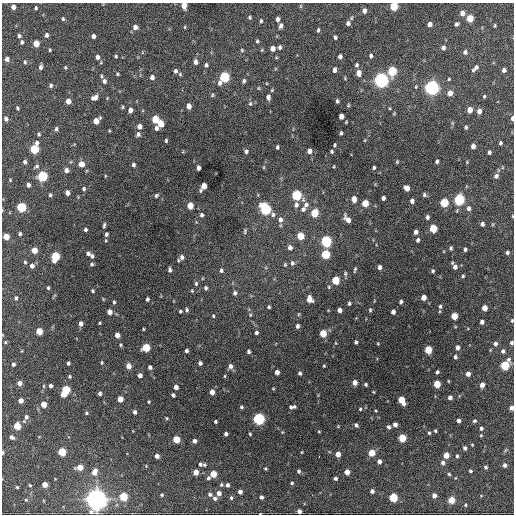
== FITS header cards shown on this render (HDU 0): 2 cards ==
NAXIS1  =                  512 / Axis length
NAXIS2  =                  512 / Axis length

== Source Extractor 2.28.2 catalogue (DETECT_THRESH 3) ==
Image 512 x 512 px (HDU 0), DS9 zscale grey, 1 PNG px = 1 image px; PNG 516 x 516 px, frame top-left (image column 1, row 512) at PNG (2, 3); no overlay
Background 1200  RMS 36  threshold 108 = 3 sigma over >= 5 px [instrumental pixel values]
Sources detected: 348; all 348 listed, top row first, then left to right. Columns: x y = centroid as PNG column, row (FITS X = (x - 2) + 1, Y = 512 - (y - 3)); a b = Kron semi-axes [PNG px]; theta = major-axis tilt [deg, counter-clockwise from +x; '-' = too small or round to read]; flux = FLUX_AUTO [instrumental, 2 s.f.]
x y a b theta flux
184 5 5 4 - 2.4e+04
301 6 6 3 72 2.4e+03
394 6 5 5 - 7.8e+04
13 7 4 4 - 9.7e+03
36 8 4 3 - 3.2e+03
364 11 5 4 - 9.0e+03
462 13 5 5 - 1.3e+04
250 17 5 4 - 3.4e+03
470 18 5 5 - 4.6e+04
63 19 4 4 - 3.3e+03
277 19 5 4 - 7.4e+03
261 21 5 4 - 3.2e+03
348 23 6 5 - 7.1e+03
430 24 4 4 - 1.1e+04
457 24 5 4 - 4.8e+03
281 26 5 4 - 7.7e+03
495 26 4 3 - 2.5e+03
135 27 5 5 - 1.1e+04
185 27 4 3 - 2.1e+03
318 30 5 3 - 3.4e+03
46 35 5 4 - 6.6e+03
19 36 5 4 - 4.7e+03
93 36 4 3 - 7.2e+03
335 37 4 3 - 4.7e+03
257 41 4 3 - 3.2e+03
22 42 5 4 - 4.5e+03
36 43 5 4 - 3.1e+04
280 47 5 4 - 5.5e+03
272 48 5 4 - 1.4e+04
443 48 5 5 - 6.0e+03
50 50 3 3 - 2.5e+03
242 50 5 4 - 2.8e+03
465 52 6 5 - 6.6e+03
116 56 4 4 - 2.7e+03
340 56 4 4 - 7.3e+03
371 56 4 3 - 4.4e+03
97 57 6 5 - 8.9e+03
7 59 5 5 - 8.6e+03
25 62 6 4 -89 3.9e+03
195 62 5 4 - 9.5e+03
206 65 5 4 - 4.9e+03
357 65 5 4 - 4.3e+03
41 67 6 4 80 6.6e+03
65 67 5 4 - 2.7e+03
475 68 10 4 47 7.9e+03
334 70 6 4 86 6.5e+03
504 70 4 4 - 7.5e+03
175 71 6 5 - 6.3e+03
392 71 6 5 - 1.2e+05
359 73 6 5 - 1.5e+04
117 74 4 3 - 2.7e+03
101 76 5 3 - 3.1e+03
152 77 5 4 - 8.5e+03
224 77 7 5 60 1.9e+05
449 79 4 3 - 2.4e+03
381 80 6 6 - 8.0e+05
104 81 6 5 - 5.7e+03
244 81 5 4 - 4.4e+03
51 85 5 4 - 5.0e+03
258 88 5 3 - 2.3e+03
432 88 6 6 - 7.8e+05
450 93 6 6 - 1.6e+04
212 95 5 4 - 2.9e+03
484 96 4 3 - 2.6e+03
95 97 8 5 27 1.2e+04
268 97 6 4 -79 7.7e+03
68 101 5 4 - 1.6e+04
337 101 4 3 - 4.2e+03
250 104 6 5 - 4.2e+03
189 106 5 4 - 1.1e+04
122 107 4 4 - 2.9e+03
17 108 5 3 - 3.4e+03
130 110 5 4 - 1.0e+04
470 110 5 4 - 2.1e+04
479 111 5 4 - 1.2e+04
394 113 5 4 - 2.2e+03
341 116 5 4 - 1.5e+04
512 118 5 3 - 6.9e+03
6 119 5 4 - 7.1e+03
155 119 5 5 - 5.2e+04
96 121 6 5 - 2.3e+04
161 123 5 5 - 3.4e+04
452 123 6 4 -72 2.7e+03
140 126 5 4 - 1.0e+04
466 127 4 3 - 3.8e+03
156 128 5 4 - 6.6e+03
56 129 6 4 86 4.4e+03
341 133 4 3 - 3.7e+03
39 134 4 4 - 3.3e+03
138 134 5 5 - 6.6e+03
166 141 4 3 - 3.1e+03
37 143 6 5 - 6.4e+03
500 143 4 3 - 4.1e+03
334 145 4 3 - 2.8e+03
473 146 4 4 - 1.0e+04
277 147 4 3 - 3.8e+03
34 149 5 5 - 1.0e+05
246 151 5 5 - 4.9e+03
309 151 5 5 - 1.1e+04
332 151 3 3 - 3.2e+03
489 152 4 3 - 5.1e+03
437 161 4 3 - 4.1e+03
25 162 5 4 - 5.9e+03
397 162 5 3 - 2.5e+03
81 164 6 6 - 1.8e+04
133 165 4 4 - 4.6e+03
36 166 7 4 29 4.2e+03
334 166 3 2 - 1.9e+03
264 167 5 3 - 2.1e+03
198 168 5 4 - 9.9e+03
374 168 4 3 - 3.6e+03
66 170 5 5 - 8.3e+03
42 176 6 5 - 1.7e+05
105 176 4 2 - 1.7e+03
496 176 6 6 - 7.9e+03
10 180 4 3 - 2.0e+03
28 185 4 4 - 7.2e+03
203 186 7 4 62 2.8e+04
407 188 5 4 - 1.8e+04
84 189 5 4 - 4.2e+03
67 193 5 4 - 1.0e+04
50 195 4 4 - 4.0e+03
156 195 6 4 50 3.5e+03
296 195 6 5 - 1.6e+05
424 195 5 5 - 4.5e+03
383 198 4 4 - 6.3e+03
354 199 6 4 -84 2.0e+04
459 199 6 5 - 2.4e+05
412 201 4 4 - 7.3e+03
365 203 5 5 - 3.8e+04
444 203 5 5 - 9.6e+04
296 205 7 6 - 8.6e+03
306 205 8 8 - 9.5e+03
190 206 5 4 - 3.2e+04
21 207 5 5 - 1.4e+05
469 208 6 5 - 7.5e+03
265 209 7 5 -66 2.3e+05
303 209 8 6 59 7.5e+03
314 213 6 5 - 6.5e+04
273 214 7 5 -81 5.8e+03
202 215 4 4 - 4.6e+03
512 216 4 3 - 1.6e+03
427 217 5 4 - 5.7e+03
347 219 8 4 -53 1.5e+04
280 220 8 6 -90 1.1e+04
482 224 4 4 - 5.9e+03
104 225 7 4 82 3.9e+03
433 228 5 5 - 6.7e+04
85 230 4 4 - 4.6e+03
245 231 8 4 78 3.7e+03
416 232 4 4 - 8.3e+03
20 234 4 3 - 4.6e+03
106 234 4 3 - 4.9e+03
300 236 5 5 - 4.3e+04
6 237 5 4 - 3.1e+04
106 240 4 3 - 2.0e+03
418 240 4 3 - 5.5e+03
326 241 6 5 - 2.4e+05
290 247 6 5 - 9.3e+03
451 248 4 3 - 3.7e+03
465 249 4 3 - 4.6e+03
34 250 5 4 - 2.9e+04
88 253 5 4 - 5.9e+03
507 253 4 4 - 4.7e+03
325 254 5 5 - 9.9e+04
55 256 6 5 - 1.0e+05
92 256 5 4 - 5.5e+03
182 257 7 6 - 9.1e+03
25 262 4 4 - 3.0e+03
292 263 6 5 - 4.9e+03
92 264 5 4 - 3.6e+03
285 265 5 4 - 2.7e+03
32 266 5 5 - 8.8e+03
380 267 4 4 - 7.5e+03
455 267 6 5 - 1.0e+04
355 269 6 3 79 3.3e+03
170 270 5 3 - 5.4e+03
221 270 6 5 - 5.0e+03
433 271 4 3 - 3.4e+03
345 274 6 5 - 3.9e+03
463 276 3 3 - 3.0e+03
335 280 5 5 - 7.2e+04
196 284 7 5 89 4.1e+03
48 288 4 3 - 3.2e+03
206 288 5 4 - 4.7e+03
93 291 4 3 - 3.4e+03
192 291 4 4 - 2.6e+03
235 293 6 5 - 5.7e+03
423 297 5 4 - 1.7e+04
16 298 5 4 - 4.8e+03
103 299 5 3 - 1.8e+03
147 299 4 3 - 5.2e+03
309 299 6 5 - 2.0e+04
114 302 4 4 - 3.4e+03
401 302 4 3 - 4.1e+03
349 303 4 4 - 3.7e+03
440 306 4 3 - 3.8e+03
269 307 4 4 - 3.2e+03
485 308 5 4 - 2.0e+04
187 310 5 5 - 4.6e+03
339 310 4 4 - 1.1e+04
370 310 5 4 - 3.1e+03
180 311 3 3 - 3.4e+03
109 312 5 4 - 1.7e+04
393 312 4 4 - 9.0e+03
299 314 5 3 - 2.3e+03
250 315 5 3 - 2.5e+03
213 316 5 4 - 2.8e+03
454 316 5 4 - 3.5e+04
512 321 4 3 - 2.5e+03
482 322 4 4 - 7.7e+03
100 323 3 3 - 2.2e+03
81 324 5 4 - 1.0e+04
297 326 5 4 - 6.2e+03
143 329 3 2 - 2.0e+03
39 331 5 4 - 4.9e+04
256 332 4 4 - 5.5e+03
323 333 5 5 - 4.7e+04
117 335 5 4 - 1.4e+04
5 342 5 4 - 2.6e+03
356 342 4 3 - 4.3e+03
512 343 4 4 - 4.7e+03
378 344 3 3 - 1.9e+03
495 344 5 5 - 7.2e+03
121 345 4 4 - 2.8e+03
146 347 5 5 - 7.8e+04
457 347 5 4 - 9.6e+03
428 350 5 5 - 5.9e+04
186 351 4 3 - 5.6e+03
248 351 4 4 - 4.5e+03
503 351 5 4 - 5.8e+03
455 357 4 4 - 4.6e+03
68 363 4 3 - 4.7e+03
102 363 5 4 - 2.9e+03
200 363 4 4 - 6.1e+03
13 364 4 3 - 5.4e+03
505 365 7 5 57 1.0e+05
128 366 5 5 - 1.7e+04
230 366 6 6 - 9.0e+03
324 366 3 2 - 2.2e+03
150 367 4 4 - 6.8e+03
277 372 4 4 - 1.1e+04
437 372 4 3 - 4.6e+03
300 373 5 4 - 4.4e+03
468 374 4 4 - 1.2e+04
140 375 4 4 - 9.9e+03
69 376 4 4 - 2.9e+03
225 376 4 3 - 2.0e+03
448 381 4 2 - 1.8e+03
355 382 5 4 - 1.3e+04
19 383 5 4 - 1.0e+04
437 384 5 4 - 5.0e+04
366 385 3 3 - 3.6e+03
482 385 5 4 - 1.4e+04
50 386 4 3 - 6.3e+03
176 387 4 4 - 1.1e+04
66 389 5 5 - 8.1e+04
273 389 4 3 - 1.9e+03
212 392 5 4 - 1.5e+04
100 393 4 4 - 4.9e+03
63 394 5 4 - 2.6e+04
173 395 4 3 - 5.7e+03
450 397 4 4 - 8.7e+03
120 399 5 4 - 2.4e+04
21 400 4 4 - 1.3e+04
402 400 7 4 -64 4.6e+04
149 402 4 3 - 2.3e+03
44 404 4 4 - 2.7e+04
294 406 5 5 - 3.4e+03
241 407 5 4 - 3.5e+03
291 407 4 4 - 3.7e+03
511 408 4 4 - 1.1e+04
360 409 4 4 - 2.7e+03
376 411 3 2 - 1.9e+03
135 412 5 4 - 6.1e+03
86 413 4 4 - 2.9e+03
26 417 7 5 69 7.8e+03
167 418 5 3 - 2.2e+03
259 419 5 5 - 3.3e+05
458 420 4 3 - 7.3e+03
474 421 5 4 - 3.6e+03
215 422 3 3 - 3.6e+03
395 424 4 4 - 1.0e+04
356 425 5 4 - 5.3e+03
17 426 5 5 - 4.6e+04
338 426 4 3 - 1.9e+03
389 427 5 4 - 4.8e+03
481 428 5 4 - 5.0e+03
435 431 3 3 - 2.9e+03
319 432 4 3 - 1.9e+03
429 433 4 4 - 3.0e+03
226 434 4 3 - 6.1e+03
250 434 4 3 - 2.5e+03
481 435 4 4 - 2.2e+03
12 437 5 4 - 6.6e+03
402 438 5 5 - 6.9e+04
176 439 5 5 - 5.0e+04
194 441 5 4 - 7.5e+03
472 445 3 3 - 1.8e+03
465 448 4 4 - 6.6e+03
3 452 4 2 - 3.8e+03
62 452 5 5 - 8.2e+04
302 452 4 3 - 1.8e+03
372 453 5 5 - 4.5e+04
338 454 4 4 - 1.7e+04
446 455 4 4 - 2.7e+04
157 456 4 4 - 1.1e+04
319 456 3 2 - 2.7e+03
457 456 4 3 - 3.6e+03
379 461 4 4 - 1.0e+04
443 463 5 5 - 6.1e+03
200 464 5 4 - 4.0e+03
204 465 6 5 - 3.7e+03
504 465 4 4 - 8.1e+03
80 467 5 4 - 2.8e+04
485 467 4 4 - 4.1e+03
265 468 4 3 - 2.4e+03
299 471 4 4 - 4.0e+03
470 471 3 3 - 3.3e+03
94 472 7 5 63 1.9e+04
196 472 5 4 - 2.1e+04
347 472 4 4 - 2.0e+04
213 474 5 5 - 3.9e+04
449 474 4 3 - 2.8e+03
208 478 5 4 - 4.5e+03
335 478 4 3 - 5.1e+03
292 483 3 3 - 2.8e+03
45 484 4 4 - 2.2e+04
30 485 4 3 - 2.5e+03
221 485 5 5 - 3.6e+03
227 485 4 4 - 6.1e+03
17 487 4 4 - 2.8e+03
372 491 4 4 - 7.8e+03
240 492 4 4 - 9.3e+03
219 493 5 5 - 1.2e+04
210 494 6 5 - 5.8e+03
162 495 5 4 - 3.3e+03
434 495 4 4 - 1.0e+04
123 496 5 5 - 8.4e+04
261 497 4 3 - 5.5e+03
215 498 5 5 - 6.5e+03
231 498 5 4 - 3.9e+03
393 498 5 5 - 9.2e+04
96 499 8 8 - 1.7e+06
26 500 5 4 - 3.1e+03
451 500 4 4 - 4.7e+04
465 505 3 3 - 2.5e+03
299 511 4 4 - 8.4e+03
At the frame edge (FLAGS 8, measured only in part): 9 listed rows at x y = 184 5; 394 6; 512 118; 512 216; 512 321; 512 343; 511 408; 3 452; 261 497